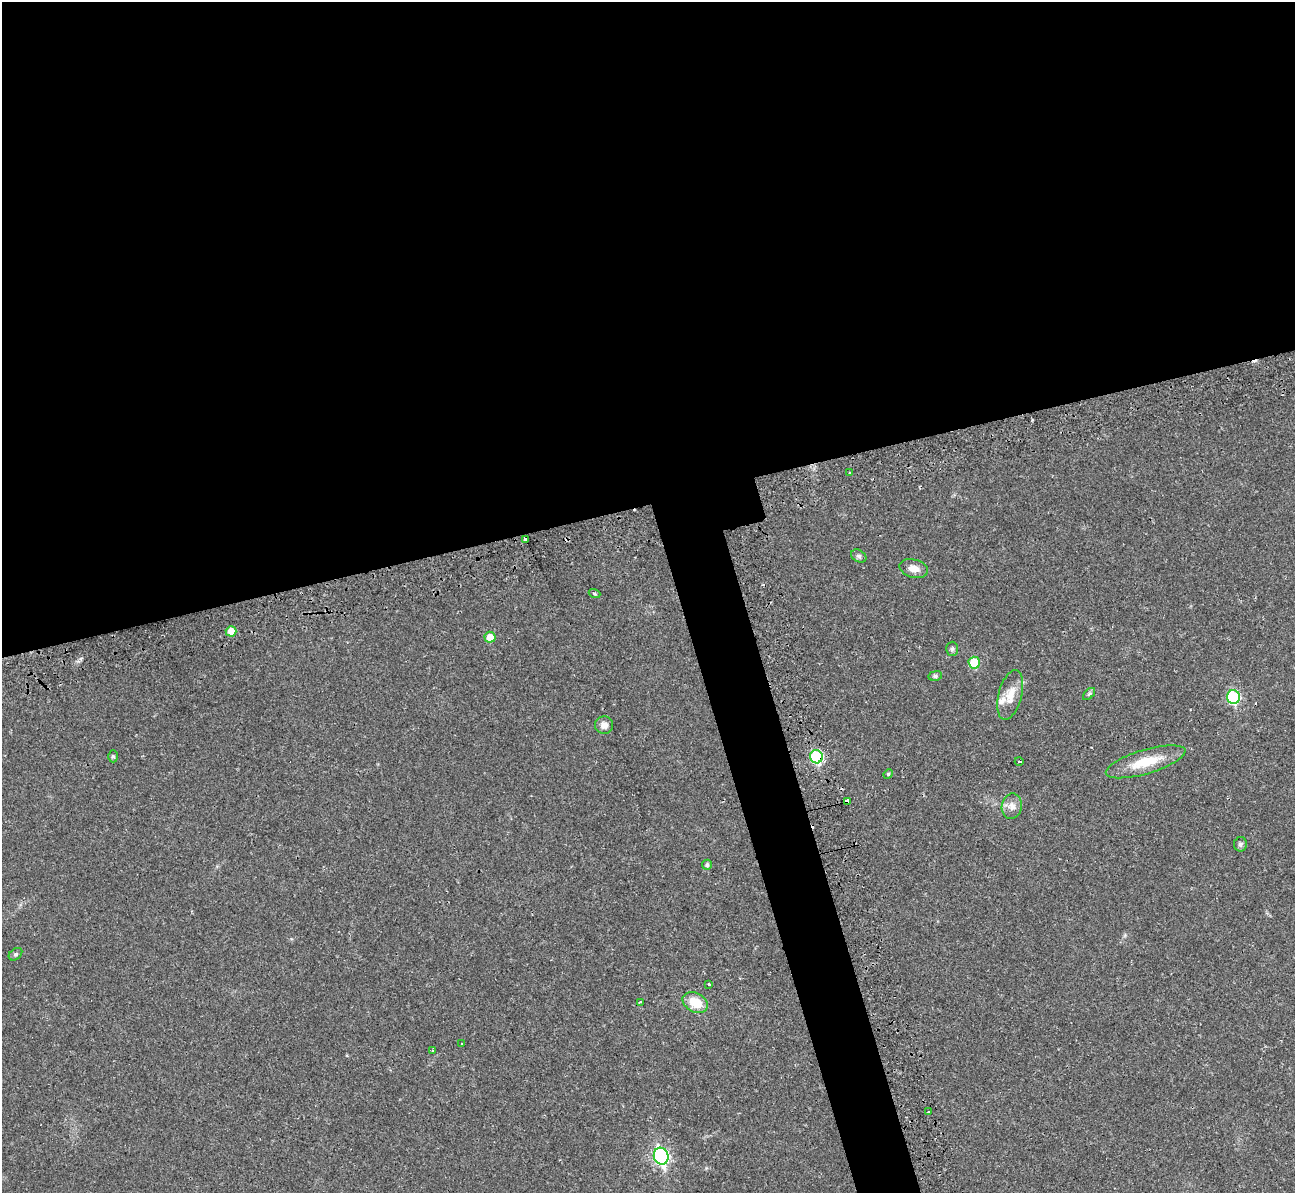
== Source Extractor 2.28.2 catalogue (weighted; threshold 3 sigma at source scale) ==
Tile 2 of 4 x 4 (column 2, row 1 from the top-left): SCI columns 1308-2600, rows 3877-5067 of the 5239 x 5221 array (HDU 1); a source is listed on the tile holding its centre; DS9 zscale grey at full resolution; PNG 1297 x 1195 px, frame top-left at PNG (2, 2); each listed source drawn as its Kron ellipse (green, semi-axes under 4 px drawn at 4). Shown black and unused: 45% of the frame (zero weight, under 2 of 3 exposures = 3% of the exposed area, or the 3 px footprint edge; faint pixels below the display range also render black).
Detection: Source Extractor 2.28.2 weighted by HDU 2 'WHT'; one run over the whole footprint, this tile lists its part. Background 0.0282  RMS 0.004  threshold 0.0182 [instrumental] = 3 sigma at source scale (4.5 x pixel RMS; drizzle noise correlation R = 1.50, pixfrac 1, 0.05/0.05 arcsec/px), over >= 5 px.
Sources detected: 33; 1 cosmic-ray / hot-pixel residue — neither listed nor drawn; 1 inside a brighter listed object's ellipse — not listed separately; the other 31 listed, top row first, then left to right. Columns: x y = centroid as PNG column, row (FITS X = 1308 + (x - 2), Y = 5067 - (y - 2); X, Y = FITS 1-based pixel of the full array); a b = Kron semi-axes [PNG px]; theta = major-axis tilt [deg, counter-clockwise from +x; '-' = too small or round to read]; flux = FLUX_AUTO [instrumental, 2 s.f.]
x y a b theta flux
850 473 3 2 - 0.45
525 539 3 3 - 1.7
859 556 8 5 -32 0.99
914 569 14 9 -16 3.5
594 594 6 3 -19 0.48
231 631 5 5 - 4.3
490 637 5 5 - 4.8
952 649 7 6 - 0.8
974 663 6 5 - 13
935 676 7 5 10 0.82
1089 694 7 4 45 0.71
1010 695 25 11 75 6.3
1233 697 7 6 - 34
604 725 9 9 - 2.5
113 756 6 5 - 0.75
816 757 6 6 - 31
1019 761 4 3 - 0.46
1146 762 41 12 16 11
888 774 5 4 - 0.39
847 802 4 3 - 27
1012 806 13 10 79 2.9
1240 844 7 6 - 1
707 865 5 5 - 0.92
15 954 7 5 40 0.77
709 984 3 3 - 1.1
640 1002 4 3 - 1.7
695 1003 13 9 -28 8.4
462 1044 3 2 - 0.5
433 1050 3 3 - 1
928 1112 3 3 - 0.8
661 1156 8 7 - 87
Overlapping masked pixels (flux is a lower limit): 2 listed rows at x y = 816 757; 847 802